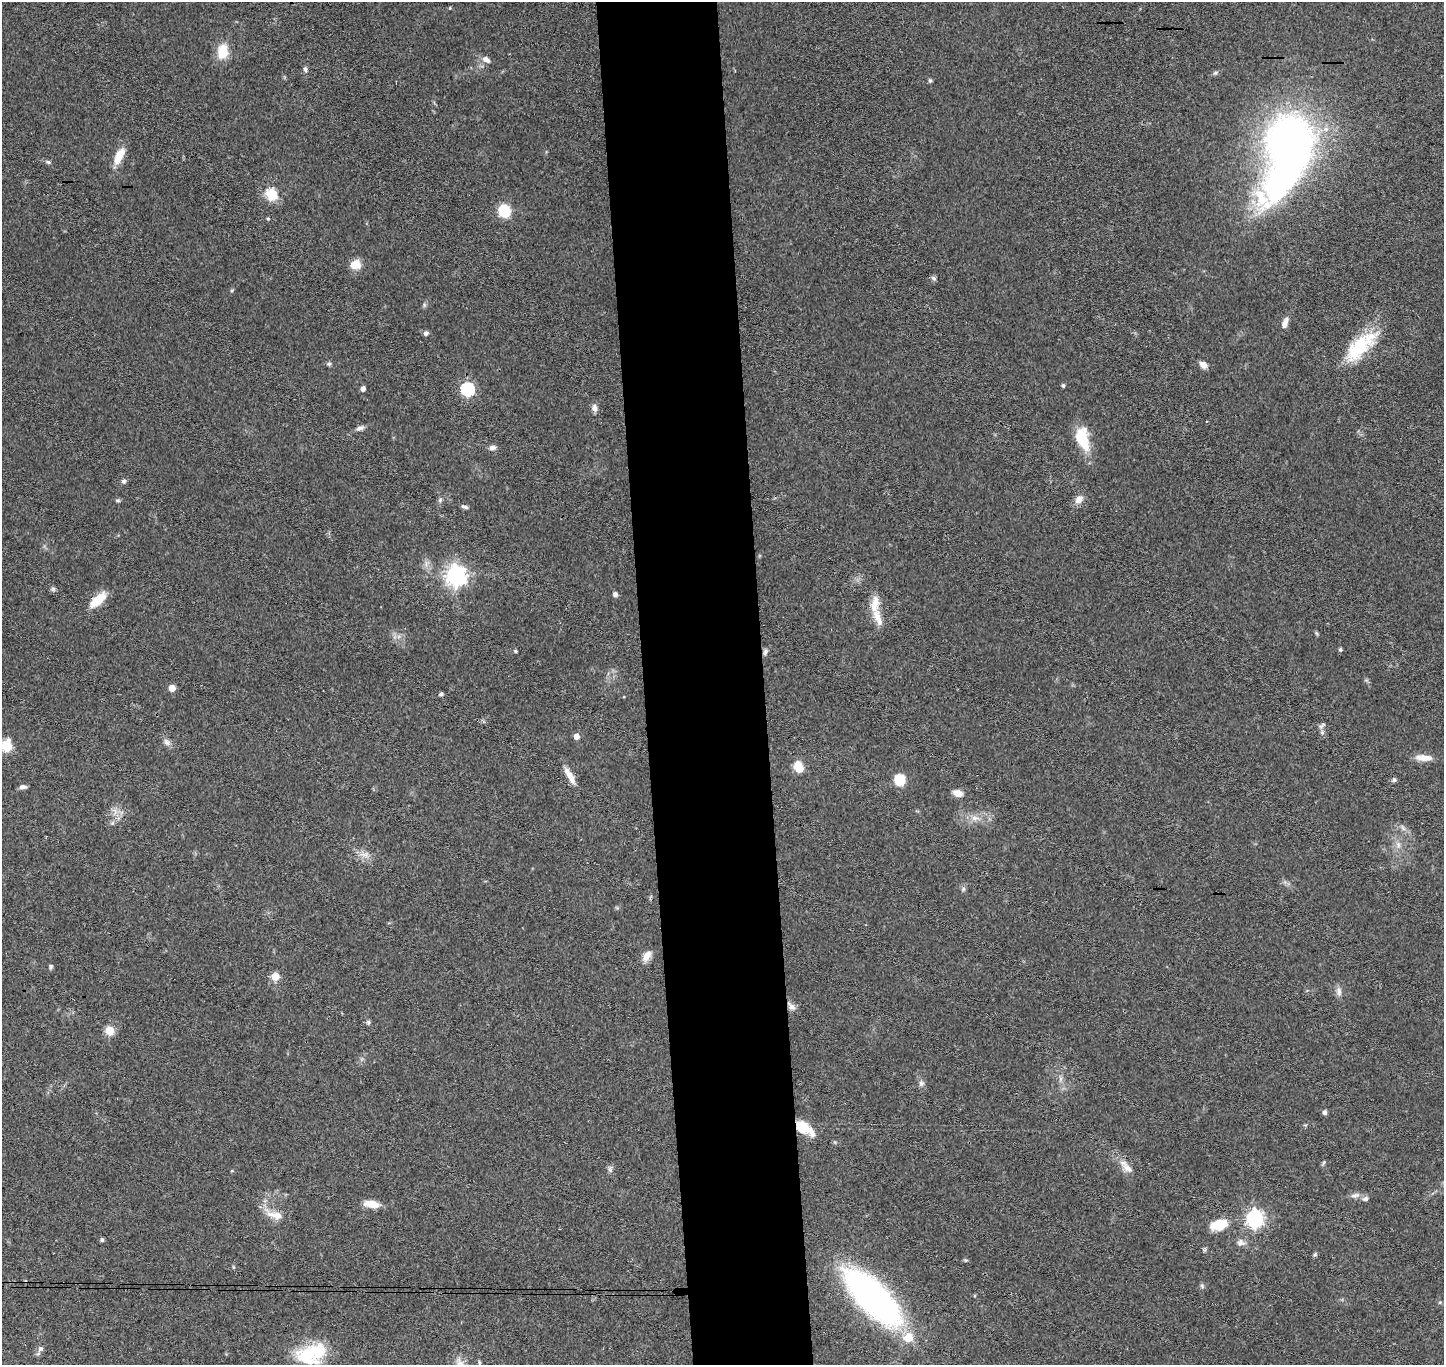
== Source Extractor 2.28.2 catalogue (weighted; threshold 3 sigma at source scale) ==
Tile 5 of 3 x 3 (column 2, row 2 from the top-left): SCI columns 1502-2943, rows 1514-2876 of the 4442 x 4370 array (HDU 1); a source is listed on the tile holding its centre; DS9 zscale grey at full resolution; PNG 1446 x 1367 px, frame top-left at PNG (2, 2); no overlay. Shown black and unused: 8% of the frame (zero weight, under 3 of 4 exposures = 6% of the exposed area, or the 3 px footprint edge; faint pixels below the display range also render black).
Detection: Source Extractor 2.28.2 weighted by HDU 2 'WHT'; one run over the whole footprint, this tile lists its part. Background 0.0832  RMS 0.0057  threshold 0.0256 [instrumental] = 3 sigma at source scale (4.5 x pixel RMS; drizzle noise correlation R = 1.50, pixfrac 1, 0.05/0.05 arcsec/px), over >= 5 px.
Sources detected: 92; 3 inside a brighter object's white glare — not listed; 2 inside a brighter listed object's ellipse — not listed separately; the other 87 listed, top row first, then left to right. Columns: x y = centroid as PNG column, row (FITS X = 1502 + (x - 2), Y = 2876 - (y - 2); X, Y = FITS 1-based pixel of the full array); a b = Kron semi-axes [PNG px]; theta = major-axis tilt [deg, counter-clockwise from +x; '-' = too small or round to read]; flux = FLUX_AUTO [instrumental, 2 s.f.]
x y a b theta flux
450 8 4 3 - 0.45
223 51 16 11 80 12
486 59 11 7 -30 3.1
305 69 7 5 -79 1.2
1215 73 7 4 44 0.95
930 80 6 5 - 0.86
1289 140 49 43 -88 290
119 156 21 9 63 8.9
48 162 7 4 -43 1
271 194 7 6 - 24
504 211 14 12 -66 13
268 219 4 4 - 0.66
355 265 12 10 5 7.1
933 278 7 5 -42 1.3
1285 323 13 6 71 3.5
426 333 6 5 - 1.8
1360 346 45 19 44 32
329 364 7 5 19 1
1203 365 10 7 -39 3.4
1063 386 4 4 - 1.1
363 388 4 4 - 2.7
467 389 6 6 - 80
594 408 10 7 -83 2.4
360 428 11 6 18 2
1082 438 28 15 -76 18
492 448 8 6 4 2.2
124 481 6 6 - 1.4
1079 499 11 8 50 4.5
118 500 6 4 0 0.81
440 500 6 5 - 1.1
465 507 9 4 -13 1.3
456 575 7 7 - 330
53 589 6 6 - 1.1
615 594 6 5 - 1.5
98 600 21 9 42 12
875 604 23 11 80 8.4
1340 649 4 4 - 1.1
515 651 4 3 - 0.89
765 652 9 6 59 1.6
172 688 5 4 - 8.4
441 694 6 4 10 1
1322 725 11 5 29 1.4
577 736 5 5 - 4.3
167 742 12 7 -50 2.4
6 746 13 12 - 8.2
1424 758 23 8 -4 5.7
798 767 10 8 -64 10
570 776 23 7 -61 6
900 780 11 10 - 13
1394 780 6 5 - 1.1
22 787 8 5 6 2
958 793 13 8 -22 3.8
975 818 11 7 -1 3.5
112 823 6 6 - 1.1
1403 828 10 5 -55 1.8
1398 845 9 5 -71 2.3
364 855 15 7 -3 3.9
963 889 6 4 72 1
647 956 14 8 60 4.7
51 967 7 5 85 0.97
275 976 5 5 - 15
1339 991 14 6 -83 2.6
791 1006 15 7 -45 2.9
368 1022 6 5 - 1
109 1030 5 5 - 26
1061 1079 7 4 89 1.4
921 1083 9 7 74 1.8
1325 1112 6 5 - 1.5
804 1128 23 11 -33 13
1324 1162 7 3 71 0.76
1127 1168 18 10 -47 4.9
610 1169 9 6 87 1.6
1355 1195 13 6 11 2.6
1366 1199 7 6 - 1.7
371 1204 18 8 -9 7.4
275 1215 26 10 -18 7.5
1254 1218 7 7 - 200
1219 1224 17 10 13 16
102 1240 4 4 - 1.2
1240 1243 11 10 - 2.8
1315 1254 6 4 47 0.87
233 1267 5 3 - 0.54
1202 1286 6 5 - 0.98
872 1297 45 18 -46 280
908 1337 6 6 - 16
40 1349 9 7 52 2
309 1353 37 20 19 26
Overlapping masked pixels (flux is a lower limit): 3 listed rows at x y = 98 600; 791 1006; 804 1128
Isophote crosses this tile's border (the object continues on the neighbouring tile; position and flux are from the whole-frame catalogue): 1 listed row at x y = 6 746